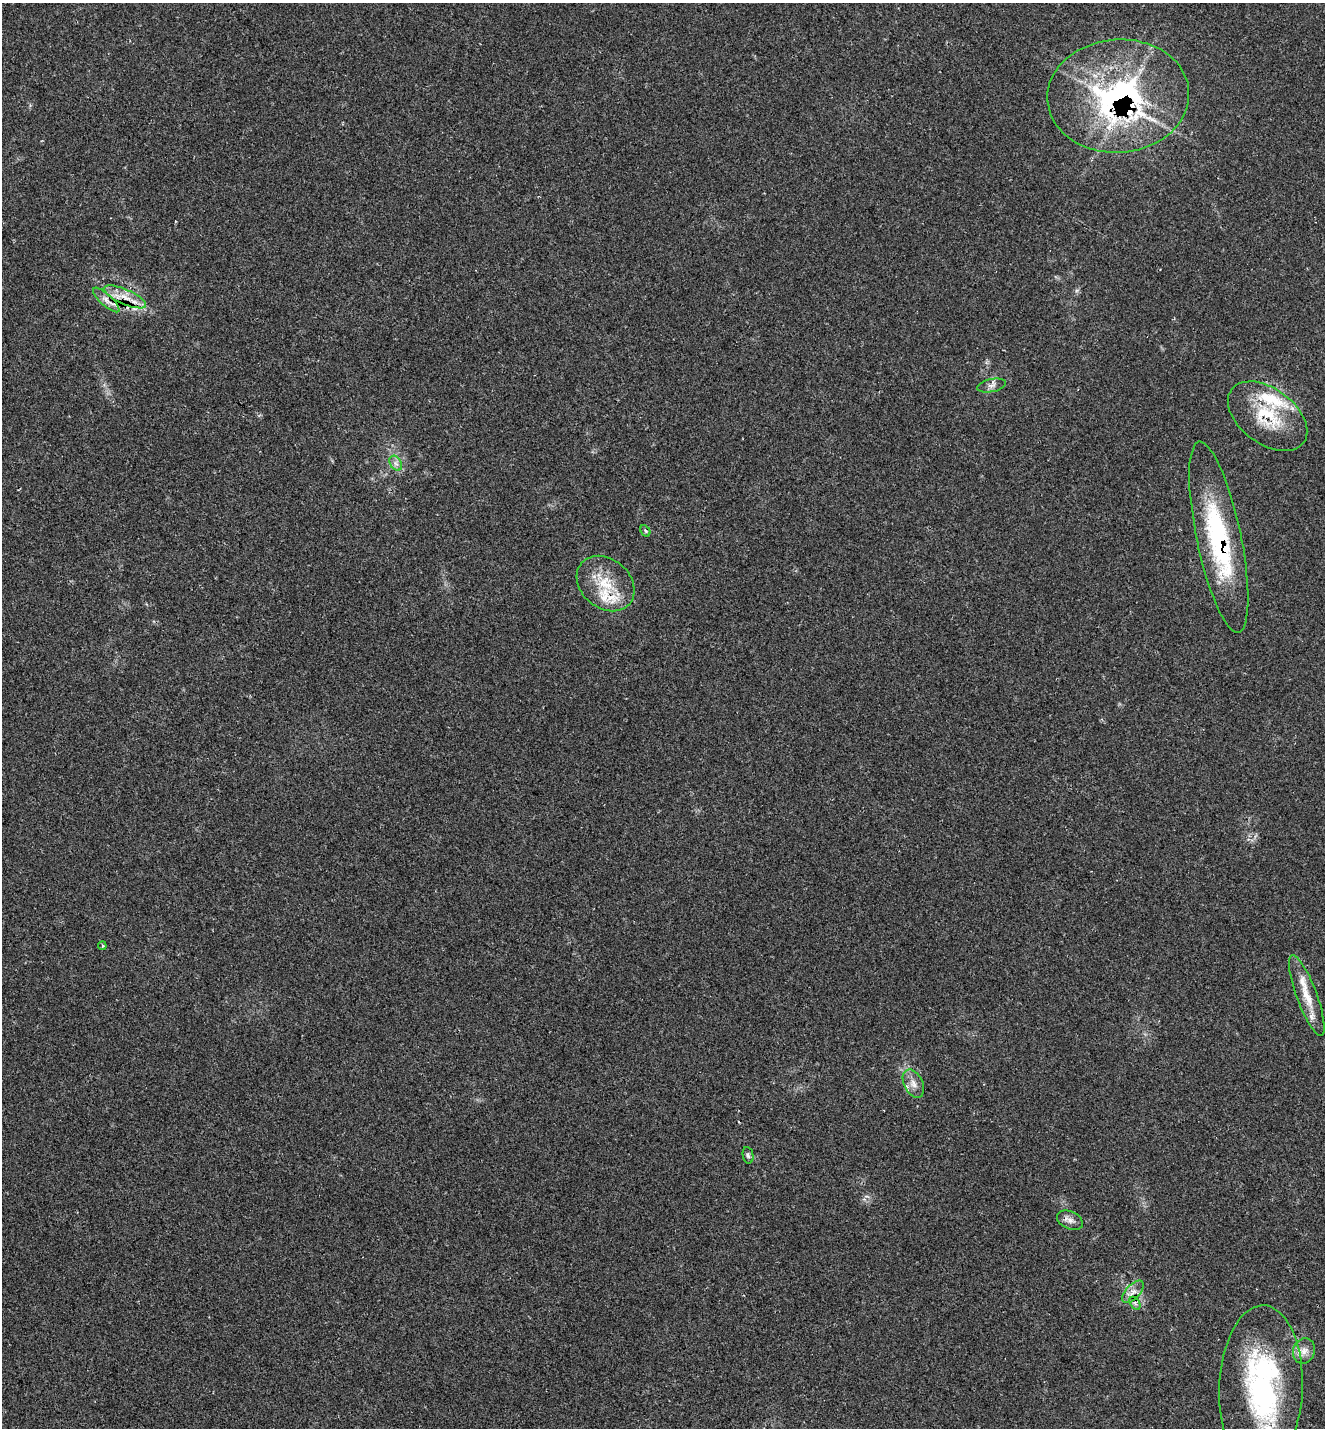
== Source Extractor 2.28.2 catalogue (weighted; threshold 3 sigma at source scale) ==
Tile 11 of 4 x 4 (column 3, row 3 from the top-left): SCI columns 3039-4361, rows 1475-2900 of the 5847 x 5836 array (HDU 1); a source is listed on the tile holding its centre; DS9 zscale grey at full resolution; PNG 1327 x 1430 px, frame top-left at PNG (2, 3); each listed source drawn as its Kron ellipse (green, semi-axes under 4 px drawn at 4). Shown black and unused: <1% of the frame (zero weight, under 2 of 3 exposures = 3% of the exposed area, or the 3 px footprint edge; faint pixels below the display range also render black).
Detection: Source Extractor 2.28.2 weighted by HDU 2 'WHT'; one run over the whole footprint, this tile lists its part. Background 0.0577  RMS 0.0057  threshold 0.0259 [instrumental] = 3 sigma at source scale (4.5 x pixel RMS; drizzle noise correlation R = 1.50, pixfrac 1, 0.05/0.05 arcsec/px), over >= 5 px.
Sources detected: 27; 2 inside a brighter object's white glare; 1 cosmic-ray / hot-pixel residue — neither listed nor drawn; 6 inside a brighter listed object's ellipse — not listed separately; the other 18 listed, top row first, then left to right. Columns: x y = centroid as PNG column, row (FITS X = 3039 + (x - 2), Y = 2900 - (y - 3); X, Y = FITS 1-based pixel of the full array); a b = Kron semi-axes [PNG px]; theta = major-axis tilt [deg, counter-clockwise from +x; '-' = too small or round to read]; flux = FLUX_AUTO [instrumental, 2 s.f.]
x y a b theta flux
1118 96 71 57 4 160
125 297 23 7 -24 8.2
106 300 17 6 -42 3.8
992 385 14 6 11 2.6
1268 416 45 27 -36 32
396 463 8 5 -58 2.2
645 531 6 4 -61 1.1
1219 537 97 22 -78 81
606 584 32 24 -41 22
102 946 4 3 - 0.67
1307 995 43 10 -70 13
913 1084 15 9 -63 4.6
748 1155 8 5 -79 1.3
1070 1220 14 8 -25 3.4
1133 1292 14 7 46 3.8
1135 1303 7 4 -58 1.3
1304 1351 13 11 71 4.7
1261 1388 82 42 88 110
Overlapping masked pixels (flux is a lower limit): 5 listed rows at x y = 1118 96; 125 297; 106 300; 1268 416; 1219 537